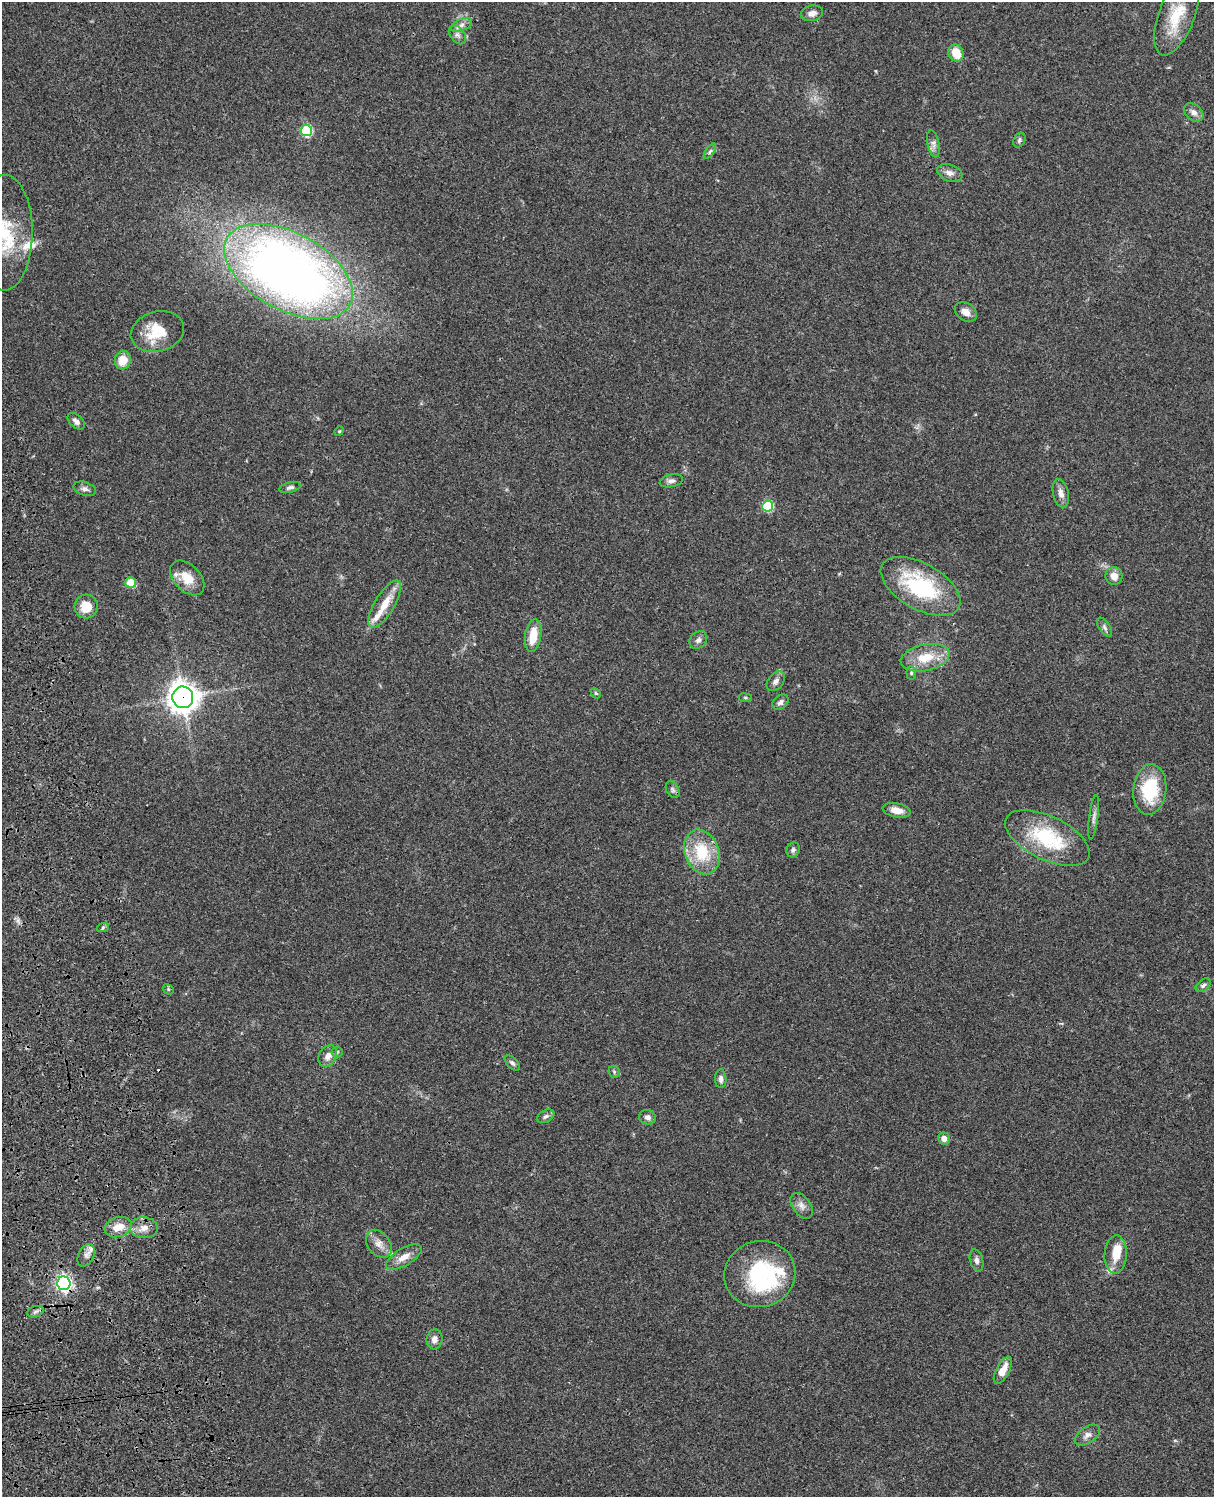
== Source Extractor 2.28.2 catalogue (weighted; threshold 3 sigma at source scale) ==
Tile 7 of 4 x 3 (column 3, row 2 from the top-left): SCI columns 2546-3757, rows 1774-3268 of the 5088 x 4928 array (HDU 1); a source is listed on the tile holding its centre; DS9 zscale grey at full resolution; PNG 1216 x 1499 px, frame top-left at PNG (2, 2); each listed source drawn as its Kron ellipse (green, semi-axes under 4 px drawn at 4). Shown black and unused: <1% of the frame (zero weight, under 3 of 4 exposures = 6% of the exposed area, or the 3 px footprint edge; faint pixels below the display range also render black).
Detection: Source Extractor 2.28.2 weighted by HDU 2 'WHT'; one run over the whole footprint, this tile lists its part. Background 0.0753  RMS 0.0058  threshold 0.026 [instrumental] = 3 sigma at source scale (4.5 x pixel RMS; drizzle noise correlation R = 1.50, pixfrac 1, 0.05/0.05 arcsec/px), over >= 5 px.
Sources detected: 78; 2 inside a brighter object's white glare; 1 cosmic-ray / hot-pixel residue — neither listed nor drawn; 4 inside a brighter listed object's ellipse — not listed separately; the other 71 listed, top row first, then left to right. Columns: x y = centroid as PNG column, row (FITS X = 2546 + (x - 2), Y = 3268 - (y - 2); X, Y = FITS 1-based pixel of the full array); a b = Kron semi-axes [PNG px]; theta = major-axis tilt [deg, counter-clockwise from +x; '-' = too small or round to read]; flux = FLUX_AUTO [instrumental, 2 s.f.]
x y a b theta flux
812 13 11 8 12 3.4
1176 15 42 18 69 21
461 25 11 6 25 2.6
458 35 10 7 -53 2.6
956 53 9 7 -63 11
1194 112 11 8 -41 3.2
306 130 6 6 - 48
1019 140 8 5 64 1.3
933 144 14 6 -79 2.6
710 151 9 4 55 1.2
950 173 13 8 -20 3.3
4 233 58 28 90 39
288 271 70 38 -28 520
966 312 12 8 -32 4
157 332 27 20 15 17
123 360 9 8 - 9.3
76 421 10 6 -43 2.5
339 431 5 4 - 0.64
671 481 12 6 12 2.1
290 487 11 5 14 1.7
85 489 11 6 -18 2.2
1061 493 14 8 -76 3.6
768 506 5 5 - 37
1114 576 9 8 - 5.3
187 578 20 13 -46 11
131 583 5 5 - 15
921 586 44 23 -29 53
385 604 27 9 59 11
86 607 12 11 - 11
1105 627 11 5 -57 1.7
533 636 16 8 81 12
698 640 10 7 45 2.1
925 658 25 13 12 15
911 673 7 5 -84 1.1
776 681 11 7 50 2.6
596 693 5 4 - 0.72
183 697 11 10 - 700
745 698 7 3 -8 0.72
781 702 9 6 41 2
1150 789 25 16 84 30
673 790 9 6 -60 1.6
897 810 14 7 -11 6
1094 817 22 4 82 2.5
1047 838 46 21 -26 40
793 850 8 6 63 1.5
702 852 23 17 -70 24
103 927 6 4 20 0.87
1203 985 8 5 38 1.4
168 989 6 4 -48 0.77
337 1052 5 5 - 0.96
328 1056 11 8 59 4.1
512 1063 9 5 -44 1.5
614 1072 6 5 - 1
721 1079 9 5 -89 2.1
546 1116 9 6 28 1.8
647 1117 8 7 - 2.3
944 1138 6 6 - 3.3
801 1206 14 8 -54 3.6
118 1227 14 10 18 7.6
144 1228 14 10 -3 5
379 1244 15 11 -52 5.1
1116 1254 19 11 87 8.8
86 1255 12 7 63 3.1
404 1257 20 8 31 6.1
977 1260 11 6 -76 2.1
760 1274 36 33 17 54
64 1283 7 6 - 170
35 1312 8 5 18 1.5
435 1339 10 8 83 3.1
1003 1370 15 6 62 7.5
1087 1435 14 8 33 3.2
Overlapping masked pixels (flux is a lower limit): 2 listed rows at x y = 183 697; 64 1283
Isophote crosses this tile's border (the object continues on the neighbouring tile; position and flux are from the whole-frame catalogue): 1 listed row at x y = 4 233